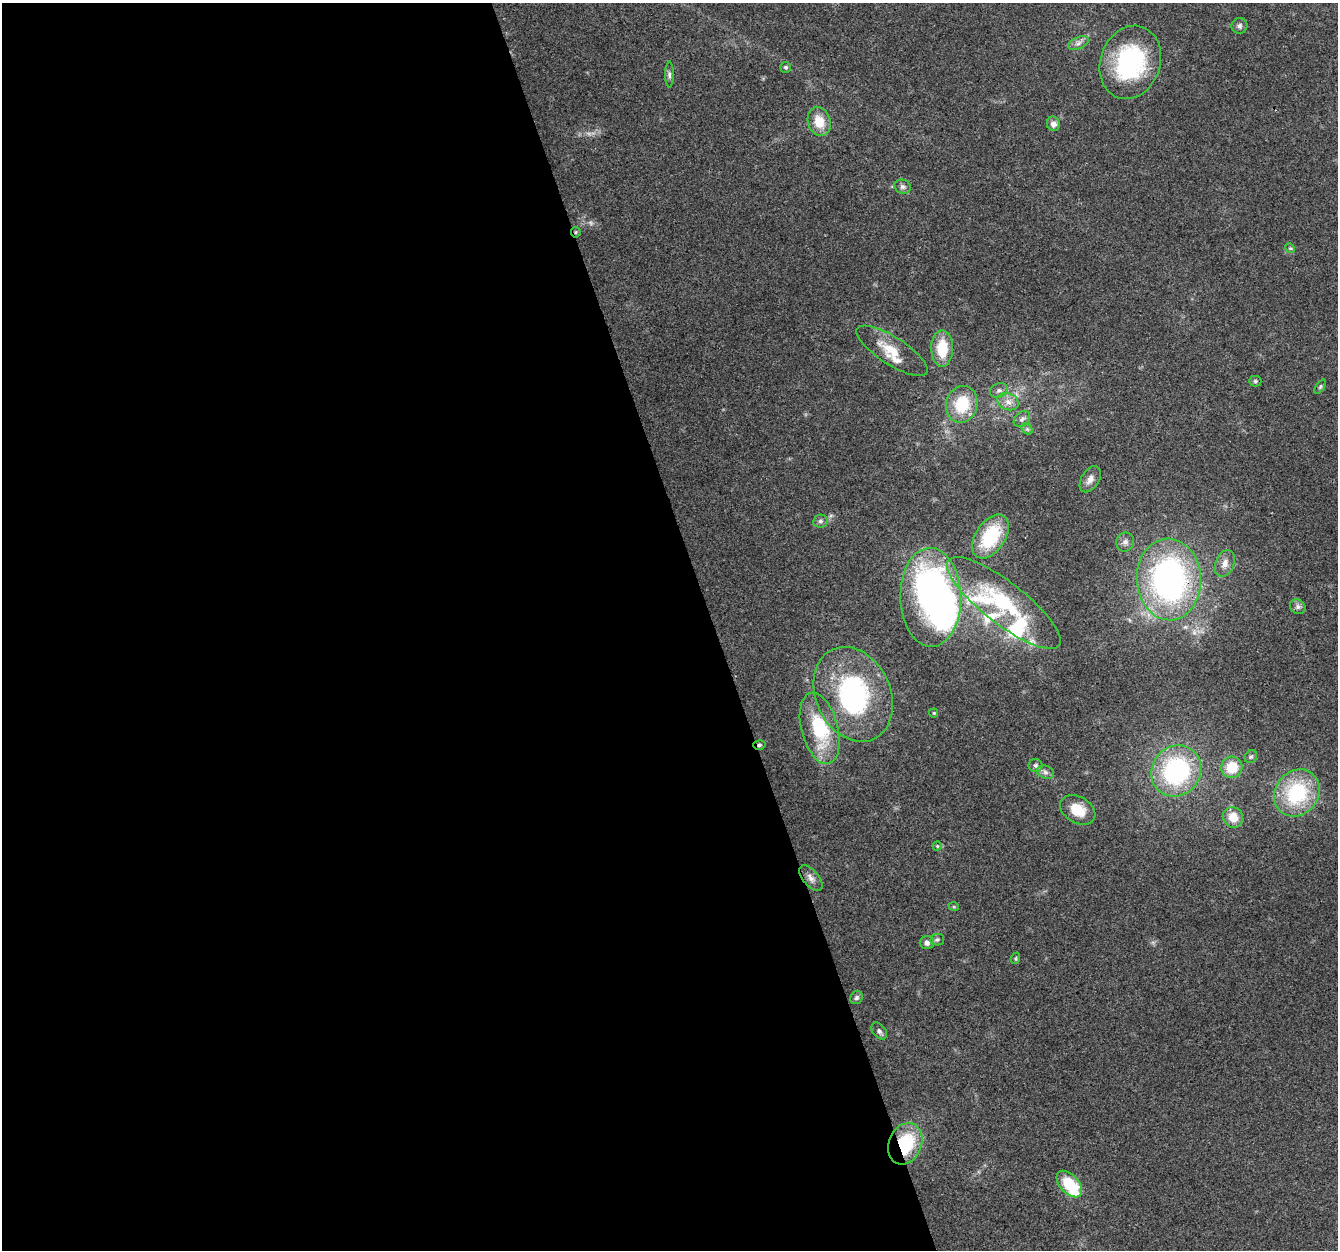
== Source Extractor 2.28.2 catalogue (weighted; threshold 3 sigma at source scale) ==
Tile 9 of 4 x 4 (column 1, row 3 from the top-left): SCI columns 1-1336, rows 1365-2612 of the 5345 x 5167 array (HDU 1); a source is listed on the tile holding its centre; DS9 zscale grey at full resolution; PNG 1340 x 1252 px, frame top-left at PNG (2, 3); each listed source drawn as its Kron ellipse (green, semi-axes under 4 px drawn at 4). Shown black and unused: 53% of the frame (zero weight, under 3 of 4 exposures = <1% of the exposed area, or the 3 px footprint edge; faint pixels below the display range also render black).
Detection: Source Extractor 2.28.2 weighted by HDU 2 'WHT'; one run over the whole footprint, this tile lists its part. Background 0.0694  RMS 0.005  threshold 0.0225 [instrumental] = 3 sigma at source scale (4.5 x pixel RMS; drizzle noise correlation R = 1.50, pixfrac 1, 0.0396/0.0396 arcsec/px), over >= 5 px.
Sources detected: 60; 1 too faint to see at this stretch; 4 inside a brighter object's white glare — neither listed nor drawn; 5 inside a brighter listed object's ellipse — not listed separately; the other 50 listed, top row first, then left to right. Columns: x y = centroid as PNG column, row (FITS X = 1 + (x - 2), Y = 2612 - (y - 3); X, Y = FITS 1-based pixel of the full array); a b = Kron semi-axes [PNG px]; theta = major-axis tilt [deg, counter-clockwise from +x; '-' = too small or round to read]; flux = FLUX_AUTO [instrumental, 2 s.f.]
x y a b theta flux
1239 26 8 8 - 1.5
1078 43 11 5 25 2.1
1130 62 37 30 71 59
786 67 5 5 - 0.88
669 75 13 4 -90 1.4
819 122 15 11 -73 9.3
1053 124 7 6 - 2.5
903 187 8 7 - 1.6
576 232 5 5 - 0.73
1290 248 5 4 - 0.64
942 348 18 11 -90 16
892 351 41 14 -33 13
1255 381 6 5 - 0.8
1320 387 8 4 55 0.85
999 390 9 7 20 2
1008 402 11 8 -20 3.6
962 404 18 16 77 20
1022 419 9 6 43 1.9
1027 429 6 5 - 1
1090 479 14 8 58 3.2
820 521 7 6 - 1.5
990 537 24 14 56 30
1125 542 9 9 - 2.2
1225 563 14 9 69 3.8
1169 579 41 32 -87 160
931 597 49 30 -89 160
1004 603 70 21 -38 49
1298 607 8 7 - 1.7
853 694 49 37 -65 78
934 713 4 4 - 0.56
820 728 36 18 -75 33
759 745 6 4 16 0.9
1251 757 7 6 - 1
1035 765 7 6 - 1.3
1232 767 11 10 - 12
1176 771 26 24 53 68
1045 772 9 6 -17 1.8
1297 793 25 21 51 41
1078 810 19 13 -31 11
1233 817 10 9 - 7.4
937 846 4 4 - 0.61
811 878 15 8 -50 2.9
954 907 5 3 - 0.51
937 940 7 5 11 1.1
927 943 7 6 - 2.6
1016 958 6 4 71 0.61
857 998 7 6 - 1.2
879 1031 10 6 -51 1.6
905 1144 21 16 67 30
1069 1184 16 9 -47 22
Overlapping masked pixels (flux is a lower limit): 4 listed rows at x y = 576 232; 1169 579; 759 745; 905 1144